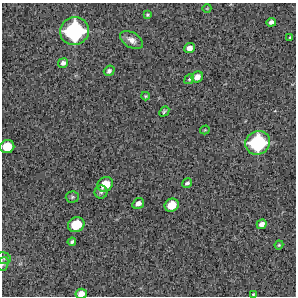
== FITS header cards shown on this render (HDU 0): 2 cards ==
NAXIS1  =                  294 /Length X axis
NAXIS2  =                  294 /Length Y axis

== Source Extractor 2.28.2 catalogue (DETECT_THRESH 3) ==
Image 294 x 294 px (HDU 0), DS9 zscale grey, 1 PNG px = 1 image px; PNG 298 x 298 px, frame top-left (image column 1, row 294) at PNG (2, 3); each listed source drawn as its Kron ellipse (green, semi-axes under 4 px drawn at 4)
Background 13300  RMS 320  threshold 966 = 3 sigma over >= 5 px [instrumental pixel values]
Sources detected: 30; all 30 listed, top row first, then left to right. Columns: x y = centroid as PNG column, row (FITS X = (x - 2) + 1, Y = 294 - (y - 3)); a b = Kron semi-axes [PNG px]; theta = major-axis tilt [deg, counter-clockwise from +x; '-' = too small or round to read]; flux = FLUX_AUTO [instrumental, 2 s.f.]
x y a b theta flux
207 8 4 3 - 1.5e+04
147 15 4 3 - 2.7e+04
271 22 5 4 - 6.9e+04
74 31 14 13 - 1.9e+06
290 37 3 2 - 1.7e+04
131 40 12 7 -31 1.4e+05
189 48 5 5 - 1.3e+05
63 63 5 4 - 7.3e+04
109 71 5 5 - 5.8e+04
197 77 6 5 - 1.4e+05
189 79 5 4 - 3.0e+04
145 96 4 4 - 2.2e+04
164 111 6 4 48 3.5e+04
205 130 5 3 - 1.9e+04
258 143 13 11 32 1.5e+06
7 147 7 6 - 4.1e+05
187 183 5 4 - 4.7e+04
105 184 8 7 - 3.9e+05
101 192 6 6 - 5.2e+04
72 197 6 5 - 3.6e+04
138 203 6 5 - 1.1e+05
172 205 7 6 - 3.6e+05
262 224 5 4 - 1.0e+05
76 225 8 7 - 5.5e+05
72 242 4 4 - 4.5e+04
279 245 4 4 - 2.2e+04
3 258 7 5 -16 4.8e+04
3 264 7 5 67 4.0e+04
81 294 6 5 - 1.8e+05
253 294 4 3 - 2.2e+04
At the frame edge (FLAGS 8, measured only in part): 4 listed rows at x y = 3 258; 3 264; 81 294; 253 294